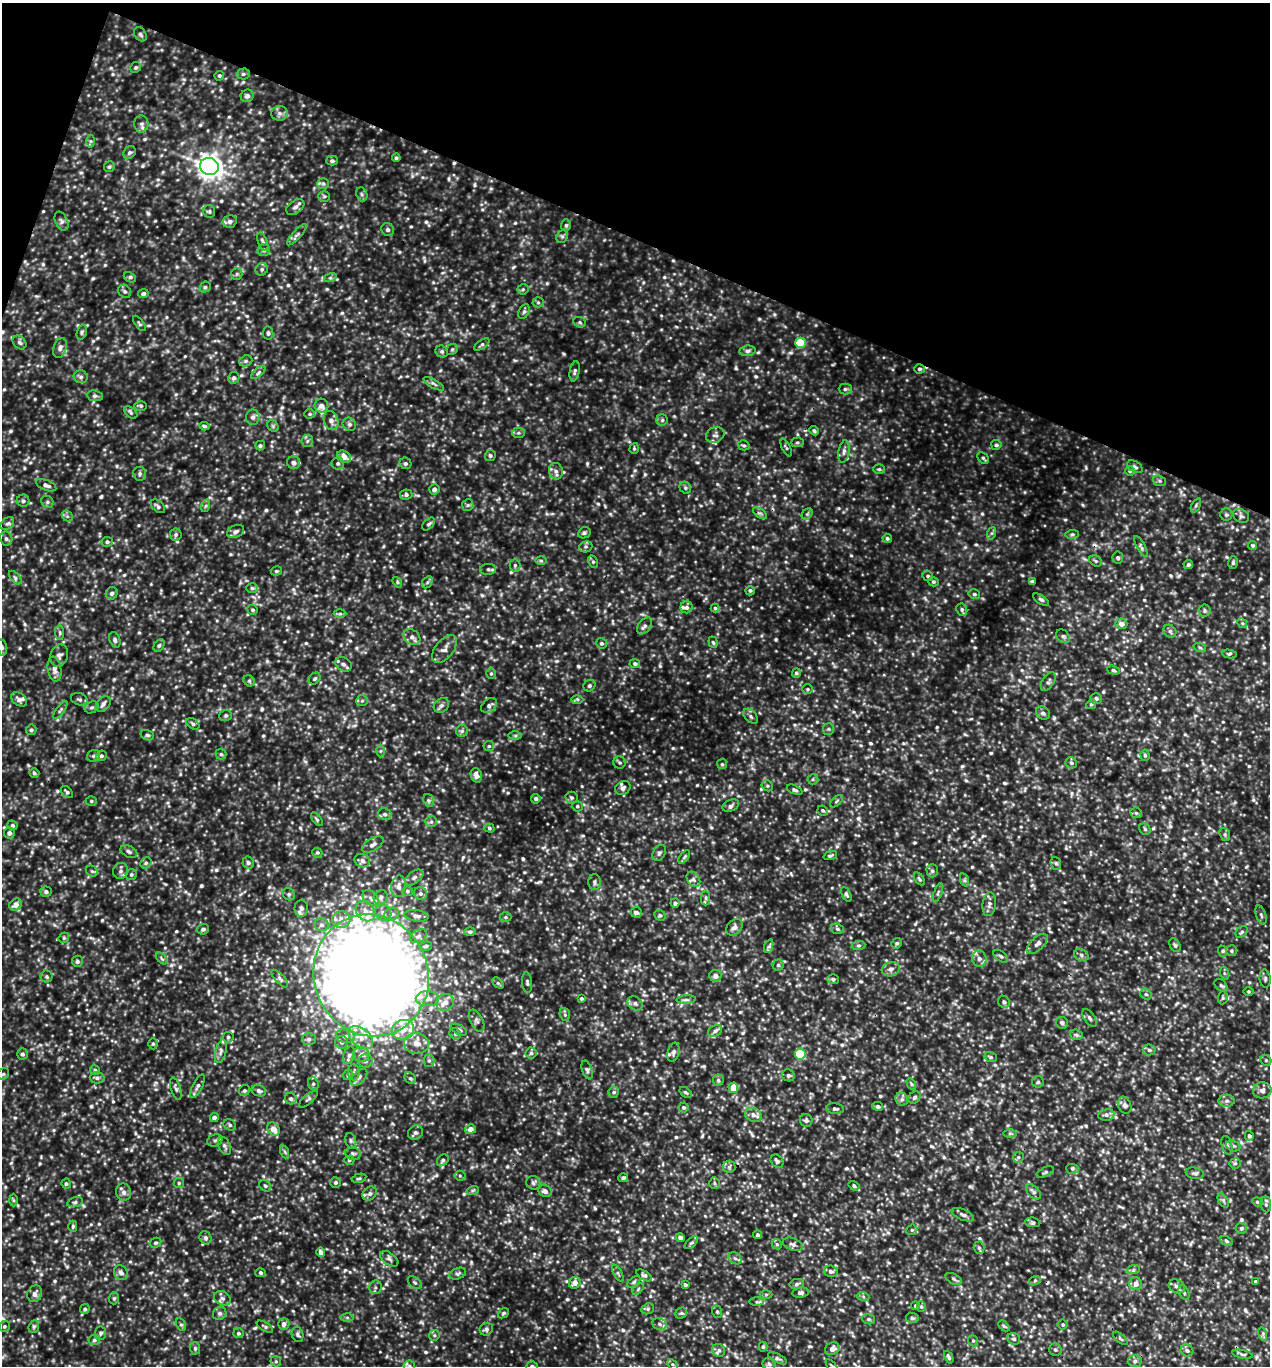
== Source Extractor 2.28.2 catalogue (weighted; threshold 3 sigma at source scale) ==
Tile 2 of 4 x 4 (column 2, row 1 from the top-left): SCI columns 1405-2672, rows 4098-5461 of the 5499 x 5490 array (HDU 1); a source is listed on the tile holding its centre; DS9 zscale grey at full resolution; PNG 1272 x 1368 px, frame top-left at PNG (2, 3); each listed source drawn as its Kron ellipse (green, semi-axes under 4 px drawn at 4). Shown black and unused: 18% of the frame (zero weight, under 3 of 5 exposures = <1% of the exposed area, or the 3 px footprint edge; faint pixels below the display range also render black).
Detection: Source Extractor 2.28.2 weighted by HDU 2 'WHT'; one run over the whole footprint, this tile lists its part. Background 0.285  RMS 0.058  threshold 0.262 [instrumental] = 3 sigma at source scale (4.5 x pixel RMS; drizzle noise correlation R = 1.50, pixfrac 1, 0.05/0.05 arcsec/px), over >= 5 px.
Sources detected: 1028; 1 cosmic-ray / hot-pixel residue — neither listed nor drawn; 16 inside a brighter listed object's ellipse — not listed separately; of the other 1011, all 500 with FLUX_AUTO >= 8.86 (the completeness limit of this list) listed and drawn (511 fainter detections not listed), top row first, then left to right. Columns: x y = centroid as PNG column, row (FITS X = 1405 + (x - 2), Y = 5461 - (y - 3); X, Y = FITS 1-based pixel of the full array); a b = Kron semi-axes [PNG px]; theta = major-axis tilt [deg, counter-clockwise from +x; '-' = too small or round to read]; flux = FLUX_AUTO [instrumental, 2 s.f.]
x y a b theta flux
140 34 8 5 -56 14
136 67 6 5 - 11
243 74 6 5 - 12
219 76 5 4 - 9
247 96 6 6 - 22
279 113 8 7 - 21
141 124 8 7 - 19
91 141 6 4 -90 8.9
130 152 7 5 44 13
396 158 4 4 - 9.4
332 161 5 5 - 12
209 166 9 8 - 4000
109 167 5 5 - 9.5
323 184 6 5 - 11
362 194 7 5 -69 12
324 196 6 5 - 9.3
295 207 10 6 36 22
209 211 6 6 - 11
62 221 10 6 -64 17
230 221 7 6 - 19
566 225 6 5 - 11
388 230 7 6 - 14
297 235 14 3 48 14
562 236 7 5 69 12
263 242 9 4 -69 15
264 250 6 6 - 16
262 269 6 6 - 14
237 274 6 5 - 9.8
130 277 6 4 -27 10
330 278 6 4 18 9.7
205 287 6 5 - 9.4
523 289 5 5 - 8.9
125 291 7 6 - 14
143 293 5 4 - 14
538 302 5 5 - 9.5
524 312 7 5 63 13
580 322 6 5 - 9.4
139 323 9 4 -54 9.7
82 332 7 5 72 12
268 333 6 5 - 13
19 342 8 6 -45 14
800 343 5 5 - 220
482 344 9 4 35 11
60 348 10 6 72 23
452 349 6 5 - 9
747 351 8 5 8 17
442 352 6 5 - 12
246 361 7 5 20 12
919 369 5 4 - 12
575 371 10 5 80 13
258 373 9 4 40 12
81 377 7 6 - 17
234 378 6 5 - 16
434 384 11 3 -29 14
845 389 6 5 - 12
95 396 8 5 -8 13
141 406 6 5 - 9.3
321 406 7 7 - 30
131 413 7 5 -39 11
310 414 5 4 - 9
253 417 7 7 - 23
331 420 9 7 -71 30
662 420 5 5 - 11
349 424 7 6 - 14
204 426 5 4 - 11
273 426 6 5 - 10
814 431 5 4 - 8.9
518 433 6 5 - 12
715 435 9 8 - 19
307 441 6 5 - 13
797 442 6 5 - 10
744 445 6 5 - 9.9
996 445 5 5 - 11
260 446 5 4 - 11
634 448 5 4 - 9
786 448 9 3 -64 9.3
844 452 11 5 80 22
490 455 5 5 - 12
344 457 7 5 -33 54
983 458 7 4 -46 10
294 463 6 6 - 23
338 463 6 6 - 16
405 463 6 5 - 12
1135 467 8 5 -32 14
879 469 6 5 - 9.8
556 471 8 7 - 23
1130 471 5 5 - 10
140 474 7 6 - 15
1159 481 6 5 - 10
46 485 11 5 -23 20
685 488 6 5 - 11
434 489 5 5 - 19
406 495 6 5 - 13
23 501 6 6 - 12
47 502 6 5 - 12
468 505 6 5 - 11
1196 505 7 4 63 8.9
158 506 8 5 -42 14
205 506 6 4 70 9.2
760 513 8 4 -35 13
807 514 6 4 45 9.2
1226 515 6 6 - 12
67 516 6 4 -44 11
1241 516 8 6 -29 18
7 523 8 5 40 15
429 524 7 4 46 12
236 531 9 6 25 20
584 533 6 5 - 13
992 533 6 4 71 11
176 534 6 6 - 13
1072 534 6 3 7 9.8
887 538 5 4 - 11
6 539 7 6 - 16
107 542 6 5 - 12
1253 545 4 4 - 9.1
1141 546 12 3 -62 13
586 547 7 5 19 12
1118 558 6 5 - 13
541 561 5 4 - 9.5
1096 561 6 5 - 11
593 562 6 4 -62 11
1233 563 6 5 - 9.6
1188 564 5 4 - 12
515 565 6 5 - 11
488 569 8 5 2 12
276 571 5 4 - 9
928 576 5 5 - 9.7
15 578 8 4 -49 12
1032 581 4 4 - 11
397 582 6 4 -50 8.9
427 582 6 4 59 9.7
933 582 5 4 - 9
252 588 6 5 - 11
750 591 4 4 - 10
112 593 6 6 - 16
974 594 6 4 -14 10
1041 600 9 4 -35 12
687 607 6 6 - 15
715 608 4 4 - 8.9
253 610 5 5 - 11
962 610 6 5 - 12
1205 610 6 6 - 12
340 614 6 4 0 10
1242 623 5 4 - 9.8
1121 624 6 5 - 32
644 626 9 6 53 19
1170 631 7 5 -45 12
60 633 7 4 -84 9.3
1063 636 8 6 -44 14
412 637 9 7 -38 26
115 640 8 5 -69 13
713 642 6 4 -70 9.3
601 643 5 5 - 12
159 645 7 5 62 11
2 647 8 4 -78 12
1200 648 6 4 -20 9.4
445 649 16 9 51 40
1229 654 7 4 -9 9.6
59 656 11 8 71 24
343 664 9 6 -32 20
635 664 5 4 - 14
55 669 12 7 -81 31
1113 670 6 4 -18 11
491 673 5 4 - 8.9
796 673 5 4 - 11
315 679 7 5 45 10
249 681 6 5 - 10
1048 682 10 6 59 16
589 686 6 5 - 11
807 689 5 4 - 9.1
19 699 9 6 -37 21
79 699 8 6 -18 13
577 699 6 4 0 10
1096 699 6 5 - 13
362 701 6 5 - 11
103 704 9 6 51 22
1091 704 5 4 - 9
441 705 8 6 41 17
489 706 9 6 41 19
92 707 7 5 27 13
60 710 10 4 54 11
1043 713 7 6 - 16
226 716 6 5 - 9.7
751 716 9 5 -47 14
193 724 7 5 -35 11
828 729 6 5 - 9.9
31 730 5 5 - 11
462 731 6 6 - 12
147 735 7 5 -16 12
515 735 6 4 0 9.7
489 746 5 5 - 9.5
381 751 6 4 89 9.4
221 754 5 5 - 9.6
1145 755 6 4 -86 10
93 756 7 5 31 13
101 756 5 5 - 12
620 762 6 6 - 11
1071 763 6 5 - 13
722 764 5 5 - 10
34 773 5 4 - 9.2
476 775 7 5 -71 33
813 779 5 5 - 9.1
767 786 6 5 - 9.5
623 788 8 6 35 23
795 790 8 4 -25 13
67 792 7 4 -43 13
572 797 6 6 - 12
536 799 5 4 - 13
429 800 6 5 - 12
91 801 5 4 - 9.2
837 801 8 3 42 8.9
577 806 5 5 - 9.9
731 806 9 5 23 16
823 811 5 5 - 9.8
1136 813 6 5 - 11
385 814 7 6 - 16
317 819 8 4 -52 10
431 821 6 5 - 11
12 825 5 5 - 11
489 828 5 4 - 9.4
1145 829 6 5 - 10
9 833 5 5 - 20
1225 834 6 5 - 11
373 844 12 6 30 25
129 852 9 5 -27 15
317 853 5 5 - 10
659 853 9 6 60 15
830 855 7 4 20 11
684 857 8 4 53 10
362 861 8 6 -23 21
146 863 6 5 - 11
248 863 6 6 - 15
1056 863 6 5 - 10
92 871 6 5 - 9.4
121 871 8 7 - 20
932 871 6 5 - 12
131 875 6 5 - 11
414 877 10 6 37 19
693 879 8 6 -55 20
919 879 7 4 -53 9.8
965 880 7 4 -71 11
594 882 8 6 -89 16
398 886 11 7 81 32
407 891 5 5 - 11
46 892 6 5 - 16
420 893 7 6 - 18
938 893 9 3 68 10
289 894 6 5 - 11
846 894 8 4 -64 11
381 897 7 6 - 19
371 898 9 6 -43 23
706 898 7 4 89 13
675 903 5 4 - 15
989 904 12 7 82 25
16 905 6 5 - 35
301 908 8 7 - 22
365 911 11 9 -51 51
636 912 5 5 - 24
383 913 8 7 - 26
391 914 8 6 27 20
660 915 6 5 - 9.6
1261 915 10 5 -72 15
416 916 12 5 -8 21
505 917 6 5 - 9.7
341 920 9 8 - 42
321 925 7 6 - 16
734 927 9 7 43 26
203 929 6 5 - 16
837 929 6 5 - 10
470 932 5 4 - 10
1242 932 7 5 40 12
418 936 9 6 28 19
64 938 5 5 - 9
897 943 5 5 - 11
1037 944 13 6 43 25
1175 945 7 5 -60 11
426 946 6 4 11 11
769 946 7 4 71 11
858 946 7 4 6 10
1222 951 6 3 -70 9.1
1231 951 5 5 - 9.9
1081 955 7 5 -26 15
1001 956 8 5 -37 13
162 958 7 4 -45 9.8
979 958 8 7 - 26
77 961 5 5 - 13
778 965 5 5 - 12
891 969 9 7 18 26
1224 973 6 4 -72 9.2
371 975 62 57 -68 15000
715 976 6 6 - 29
47 977 6 6 - 11
280 979 11 4 -47 15
833 979 5 5 - 11
1265 979 9 5 -85 14
527 982 10 5 -85 14
498 983 6 4 -45 9.3
1221 985 7 5 -39 14
1249 991 5 5 - 9
1146 994 6 5 - 9.5
581 998 4 4 - 9.5
1223 998 7 5 87 10
427 999 11 7 1 39
686 1000 10 4 4 15
445 1002 9 8 - 41
1004 1002 6 5 - 16
635 1003 8 6 -39 18
565 1014 6 5 - 11
1090 1018 10 5 -54 16
477 1021 12 6 -63 20
1062 1023 6 5 - 14
403 1030 11 9 18 77
459 1030 9 4 -29 14
715 1031 7 5 29 17
455 1034 6 5 - 11
1076 1035 7 5 -21 10
345 1036 9 7 -10 24
228 1037 5 5 - 11
361 1037 14 9 -40 64
309 1039 7 6 - 13
342 1042 6 6 - 17
416 1043 12 10 -8 58
153 1044 5 5 - 9.9
1149 1050 6 5 - 13
221 1051 12 5 76 21
673 1052 10 6 75 18
531 1053 5 5 - 17
22 1054 5 5 - 14
800 1054 5 5 - 260
349 1055 9 5 72 18
361 1055 8 7 - 25
991 1057 6 5 - 9
429 1060 6 5 - 13
1266 1060 6 5 - 9.2
365 1061 7 7 - 18
95 1070 5 5 - 10
587 1070 10 5 -72 15
354 1072 8 6 89 15
3 1074 6 5 - 12
348 1075 5 4 - 9.2
788 1075 6 6 - 11
359 1077 10 5 44 20
97 1078 7 5 -1 15
410 1078 6 5 - 10
718 1080 6 5 - 10
1038 1082 6 6 - 11
313 1084 6 5 - 15
911 1084 6 4 -61 9.8
198 1086 13 5 63 19
733 1088 5 5 - 77
176 1089 12 5 -73 16
1262 1090 9 8 - 26
244 1091 6 5 - 10
259 1091 7 5 -20 18
614 1092 5 5 - 11
685 1092 6 4 -38 9.6
914 1097 7 5 45 14
291 1099 6 5 - 13
308 1099 11 4 41 12
902 1099 7 6 - 14
1227 1101 8 6 2 19
1125 1105 9 6 -68 17
878 1106 5 4 - 13
684 1107 5 5 - 10
835 1109 9 5 -6 16
753 1115 9 6 -26 26
1106 1115 8 5 8 18
214 1118 4 4 - 25
806 1120 6 6 - 13
230 1125 6 5 - 12
273 1129 7 5 -54 60
470 1129 5 5 - 33
415 1132 8 7 - 16
1010 1133 7 4 0 10
1249 1136 5 4 - 16
215 1140 8 6 18 15
351 1141 8 5 -73 13
1227 1145 9 5 -77 17
224 1146 9 6 -65 17
1233 1146 7 5 -19 12
285 1152 7 4 -71 9.5
353 1154 8 6 -6 13
1018 1157 6 5 - 9.6
349 1160 5 4 - 9.2
443 1160 6 5 - 11
777 1161 7 5 -52 15
1235 1163 5 5 - 9.3
729 1167 6 6 - 13
1072 1169 6 5 - 12
1045 1172 9 4 25 12
1195 1173 9 5 -13 15
460 1176 5 5 - 9.5
359 1178 7 4 13 10
623 1178 5 4 - 13
335 1182 5 5 - 12
179 1183 5 5 - 9.7
533 1183 7 6 - 14
714 1183 6 5 - 10
66 1184 5 4 - 9.5
265 1186 6 5 - 11
854 1186 6 4 -34 12
473 1190 6 4 19 9.2
545 1191 7 6 - 25
124 1192 9 7 -74 25
1033 1192 9 5 -46 16
370 1193 8 6 45 20
13 1200 6 4 -88 8.9
1223 1200 8 4 -59 12
75 1202 8 5 14 13
1257 1202 5 4 - 9.3
1266 1204 8 5 -83 13
963 1215 12 5 -23 22
1033 1222 7 4 -6 12
73 1226 6 4 -90 9.4
1241 1228 6 5 - 12
912 1230 6 5 - 10
758 1235 4 4 - 11
205 1238 7 6 - 16
680 1238 4 4 - 18
1226 1241 7 4 -28 10
155 1243 6 5 - 10
691 1243 8 4 43 12
777 1244 5 4 - 9.4
793 1244 10 6 -20 20
979 1248 6 5 - 11
320 1252 5 4 - 18
735 1258 7 5 -40 15
389 1259 10 6 -35 17
1133 1270 7 4 18 9.6
831 1271 7 5 -17 19
121 1273 8 6 -54 23
261 1273 5 4 - 9.5
618 1273 9 3 -61 11
458 1274 8 5 20 12
644 1275 9 4 -31 13
954 1279 9 4 -26 13
1035 1280 6 4 19 9.3
1255 1281 3 3 - 9.9
634 1282 8 4 38 10
415 1283 8 5 -40 11
575 1283 6 5 - 39
685 1284 4 4 - 12
797 1284 7 5 12 14
1136 1284 6 6 - 34
1177 1286 8 6 -30 21
375 1287 7 6 - 14
638 1289 7 4 47 9
801 1293 8 5 8 16
1184 1293 7 5 -63 12
35 1294 8 7 - 32
766 1294 6 4 1 9.2
863 1296 6 4 -19 10
114 1298 6 5 - 11
222 1298 9 6 -31 20
757 1302 7 4 0 11
916 1306 4 4 - 11
921 1306 5 4 - 9.1
85 1309 5 4 - 12
648 1309 6 5 - 11
717 1312 6 5 - 9.4
220 1313 7 6 - 16
503 1313 6 4 40 9.1
681 1313 6 5 - 9.9
347 1317 6 4 -1 9.5
912 1318 6 5 - 11
868 1319 6 5 - 11
284 1324 6 5 - 25
660 1324 7 6 - 17
181 1325 6 4 -61 11
1063 1325 5 5 - 8.9
4 1326 5 5 - 10
1004 1326 6 4 -44 9.7
34 1327 6 5 - 10
265 1327 9 4 -31 11
486 1329 7 6 - 15
101 1333 6 5 - 12
238 1333 5 5 - 11
1263 1334 7 4 -74 12
298 1335 8 6 -77 13
434 1335 6 5 - 10
1120 1338 9 3 -40 9.1
1014 1339 6 5 - 14
94 1340 6 5 - 12
973 1341 6 4 -68 9.5
763 1347 5 4 - 9.8
195 1348 6 5 - 11
832 1349 7 6 - 30
719 1350 7 6 - 19
1055 1350 6 6 - 12
1187 1350 6 6 - 15
1242 1354 10 4 -12 11
949 1357 7 3 -65 12
777 1358 10 4 -27 14
276 1361 5 5 - 9.5
1135 1361 7 6 - 15
673 1364 6 4 -45 9.1
769 1364 6 6 - 14
409 1366 5 5 - 10
532 1366 5 5 - 12
832 1366 8 4 -53 10
Overlapping masked pixels (flux is a lower limit): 2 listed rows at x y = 9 833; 371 975
Isophote crosses this tile's border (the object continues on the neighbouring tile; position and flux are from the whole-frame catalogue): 4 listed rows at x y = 2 647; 409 1366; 532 1366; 832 1366
Unlisted compact peaks at least as high as the median listed source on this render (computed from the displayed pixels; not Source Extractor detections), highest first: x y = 776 639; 148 213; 759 319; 1022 618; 851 555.